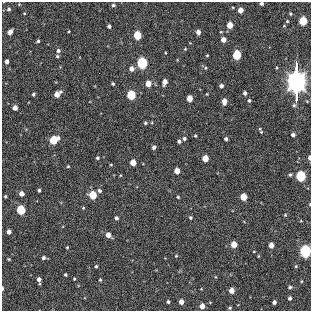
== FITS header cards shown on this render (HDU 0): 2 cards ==
NAXIS1  =                  309
NAXIS2  =                  309

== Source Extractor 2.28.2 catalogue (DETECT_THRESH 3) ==
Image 309 x 309 px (HDU 0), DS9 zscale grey, 1 PNG px = 1 image px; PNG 313 x 313 px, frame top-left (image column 1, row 309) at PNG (2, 2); no overlay
Background 0.0425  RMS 33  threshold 98.4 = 3 sigma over >= 5 px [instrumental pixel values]
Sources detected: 97; all 97 listed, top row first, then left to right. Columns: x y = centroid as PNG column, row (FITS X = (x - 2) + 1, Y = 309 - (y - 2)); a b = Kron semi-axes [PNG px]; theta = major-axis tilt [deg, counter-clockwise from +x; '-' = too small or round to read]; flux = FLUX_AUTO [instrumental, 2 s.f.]
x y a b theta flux
261 3 4 4 - 4.6e+03
113 5 5 4 - 3.7e+03
9 9 6 4 16 4.4e+03
240 10 4 4 - 1.8e+04
24 13 3 2 - 1.5e+03
290 14 4 4 - 2.8e+03
287 21 5 4 - 2.4e+03
303 21 5 5 - 1.2e+05
230 25 5 4 - 3.5e+04
109 26 3 3 - 5.6e+03
69 31 3 2 - 1.7e+03
10 32 5 4 - 1.2e+04
198 32 4 4 - 1.0e+04
137 35 5 5 - 9.5e+04
223 40 4 4 - 1.5e+04
38 41 4 3 - 3.3e+03
185 49 4 3 - 1.9e+03
58 51 5 4 - 5.5e+03
207 55 3 3 - 1.9e+03
237 55 5 5 - 1.3e+05
57 56 4 4 - 2.7e+03
7 61 4 4 - 7.9e+03
142 63 5 5 - 3.7e+05
131 69 5 5 - 1.1e+04
99 73 2 2 - 4.5e+03
165 82 5 4 - 1.6e+04
296 82 32 6 90 5.7e+06
113 84 3 3 - 3.1e+03
148 84 5 5 - 2.4e+04
221 86 4 4 - 6.8e+03
245 93 4 4 - 6.5e+03
33 94 4 4 - 3.6e+03
57 94 6 4 40 2.0e+04
207 94 3 2 - 1.5e+03
131 95 5 5 - 1.5e+05
189 98 5 4 - 2.7e+04
249 100 4 3 - 3.6e+03
224 101 5 4 - 1.5e+04
15 108 4 4 - 1.4e+04
145 123 4 4 - 3.2e+03
260 129 5 3 - 1.9e+03
261 132 4 3 - 1.9e+03
293 135 4 3 - 6.1e+03
195 136 4 3 - 2.4e+03
184 138 4 4 - 4.5e+03
226 139 4 3 - 5.1e+03
54 140 6 5 - 1.0e+05
179 141 4 3 - 5.1e+03
154 147 4 4 - 5.7e+03
97 158 3 3 - 3.4e+03
205 158 5 4 - 3.6e+04
309 158 4 3 - 8.0e+03
133 162 5 4 - 2.9e+04
111 164 4 3 - 1.8e+03
68 166 4 4 - 2.1e+03
177 171 4 4 - 2.3e+04
290 175 4 4 - 3.2e+03
301 176 5 5 - 2.4e+05
39 190 3 3 - 3.2e+03
99 191 4 4 - 4.8e+03
21 194 4 4 - 1.3e+04
93 195 5 5 - 7.9e+04
5 196 3 3 - 2.4e+03
178 197 4 4 - 2.3e+03
243 197 5 4 - 4.2e+04
310 204 4 2 - 1.7e+03
83 208 4 3 - 2.1e+03
21 210 5 5 - 1.5e+05
285 215 4 3 - 2.1e+03
116 218 4 4 - 5.4e+03
190 218 4 4 - 3.2e+03
9 232 4 4 - 1.0e+04
108 235 5 4 - 1.8e+04
234 244 4 4 - 3.2e+04
271 245 4 4 - 1.6e+04
67 247 4 3 - 1.9e+03
254 251 3 2 - 1.7e+03
305 251 6 5 - 5.9e+05
176 256 4 4 - 1.8e+03
258 256 4 3 - 1.8e+03
44 258 5 4 - 4.5e+03
9 259 3 2 - 2.2e+03
96 266 4 3 - 2.9e+03
296 266 4 4 - 2.4e+03
65 275 3 3 - 2.8e+03
39 279 5 4 - 8.2e+03
74 279 3 2 - 1.9e+03
100 280 3 2 - 2.3e+03
290 287 4 4 - 3.6e+03
2 289 4 2 - 3.5e+03
231 290 4 4 - 1.9e+04
290 298 4 3 - 5.5e+03
168 302 3 3 - 3.8e+03
181 302 4 4 - 1.5e+04
274 302 4 4 - 6.6e+03
202 306 4 4 - 1.8e+04
230 308 4 3 - 2.8e+03
At the frame edge (FLAGS 8, measured only in part): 5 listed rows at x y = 261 3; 309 158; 310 204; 305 251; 2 289